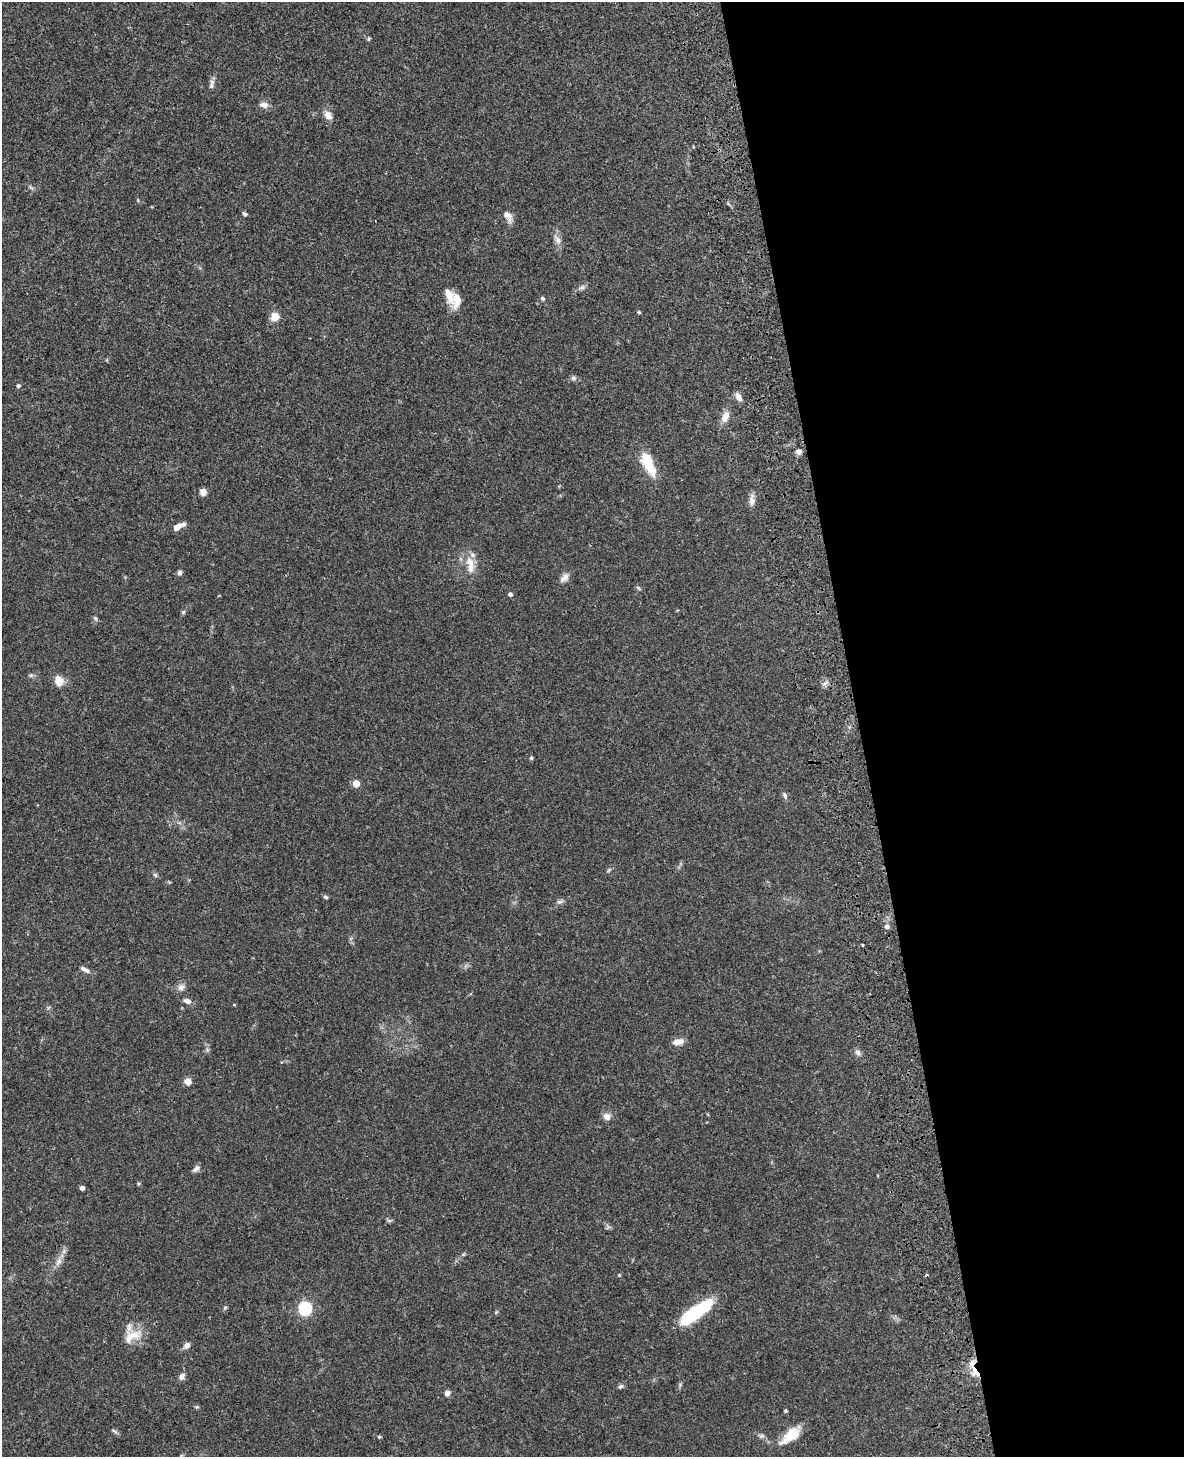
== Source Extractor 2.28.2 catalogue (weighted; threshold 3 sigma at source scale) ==
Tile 8 of 4 x 3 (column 4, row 2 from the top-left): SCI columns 3662-4843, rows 1626-3080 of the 4964 x 4810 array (HDU 1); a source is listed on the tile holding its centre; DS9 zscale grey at full resolution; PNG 1186 x 1459 px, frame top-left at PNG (2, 2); no overlay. Shown black and unused: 28% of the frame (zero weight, under 3 of 4 exposures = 6% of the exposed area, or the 3 px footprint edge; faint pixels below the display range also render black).
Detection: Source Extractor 2.28.2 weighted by HDU 2 'WHT'; one run over the whole footprint, this tile lists its part. Background 0.0587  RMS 0.0032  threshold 0.0143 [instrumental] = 3 sigma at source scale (4.5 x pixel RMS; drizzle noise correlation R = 1.50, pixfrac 1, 0.05/0.05 arcsec/px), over >= 5 px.
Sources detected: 67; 1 cosmic-ray / hot-pixel residue — not listed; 1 inside a brighter listed object's ellipse — not listed separately; the other 65 listed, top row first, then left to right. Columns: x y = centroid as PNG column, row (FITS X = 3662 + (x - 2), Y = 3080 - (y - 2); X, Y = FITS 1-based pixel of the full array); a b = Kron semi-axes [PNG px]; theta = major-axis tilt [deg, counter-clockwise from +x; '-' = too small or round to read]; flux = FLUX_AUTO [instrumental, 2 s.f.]
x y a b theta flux
369 39 6 4 70 0.37
211 86 8 6 88 0.89
264 105 11 7 -4 1.6
328 115 11 8 -51 2.1
244 214 5 4 - 0.65
507 216 16 8 -58 2.2
558 240 15 7 -52 1.7
582 288 9 4 8 0.79
449 295 23 11 -69 4.3
542 298 5 5 - 0.57
639 312 4 4 - 0.33
275 317 8 8 - 4
573 378 7 6 - 0.76
18 385 5 5 - 0.58
738 397 10 6 -62 1.8
725 417 16 9 65 2.6
798 452 7 6 - 1.1
648 464 29 11 -63 8.7
203 492 7 7 - 1.8
752 500 16 7 86 1.7
178 527 13 5 30 2.5
470 562 20 10 -69 4.3
179 573 6 5 - 0.83
564 578 15 8 46 1.7
638 588 8 3 -45 0.39
510 594 6 5 - 0.58
183 612 6 5 - 0.48
95 618 7 5 -60 0.53
31 675 7 5 -19 0.6
59 681 13 10 -73 3
825 683 10 4 33 0.77
531 758 5 4 - 0.41
356 783 6 6 - 3.7
785 796 9 5 -74 0.76
608 870 8 3 45 0.43
155 875 6 5 - 0.52
326 897 6 4 -27 0.5
560 902 10 4 11 0.68
887 927 7 7 - 0.85
862 945 3 2 - 0.33
85 970 14 5 -25 1.3
181 987 10 8 41 1.4
187 1001 10 6 -21 1.3
234 1005 4 3 - 0.23
678 1042 13 7 14 2.2
858 1052 8 7 - 1
188 1081 6 5 - 3.8
607 1116 9 8 - 1.9
196 1169 11 5 40 1
82 1188 4 4 - 1.1
389 1220 7 4 -19 0.5
59 1261 10 6 83 1.4
305 1308 7 7 - 22
695 1312 37 11 35 24
132 1336 29 15 26 5.9
187 1345 8 6 46 1.4
974 1370 25 7 -71 5
182 1376 8 6 51 1.4
621 1386 7 6 - 0.62
447 1393 6 6 - 1.3
785 1411 5 4 - 0.37
114 1431 9 3 -34 0.57
792 1434 23 14 36 6.5
761 1436 8 5 -6 0.71
379 1437 4 4 - 0.43
Overlapping masked pixels (flux is a lower limit): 1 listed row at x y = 974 1370